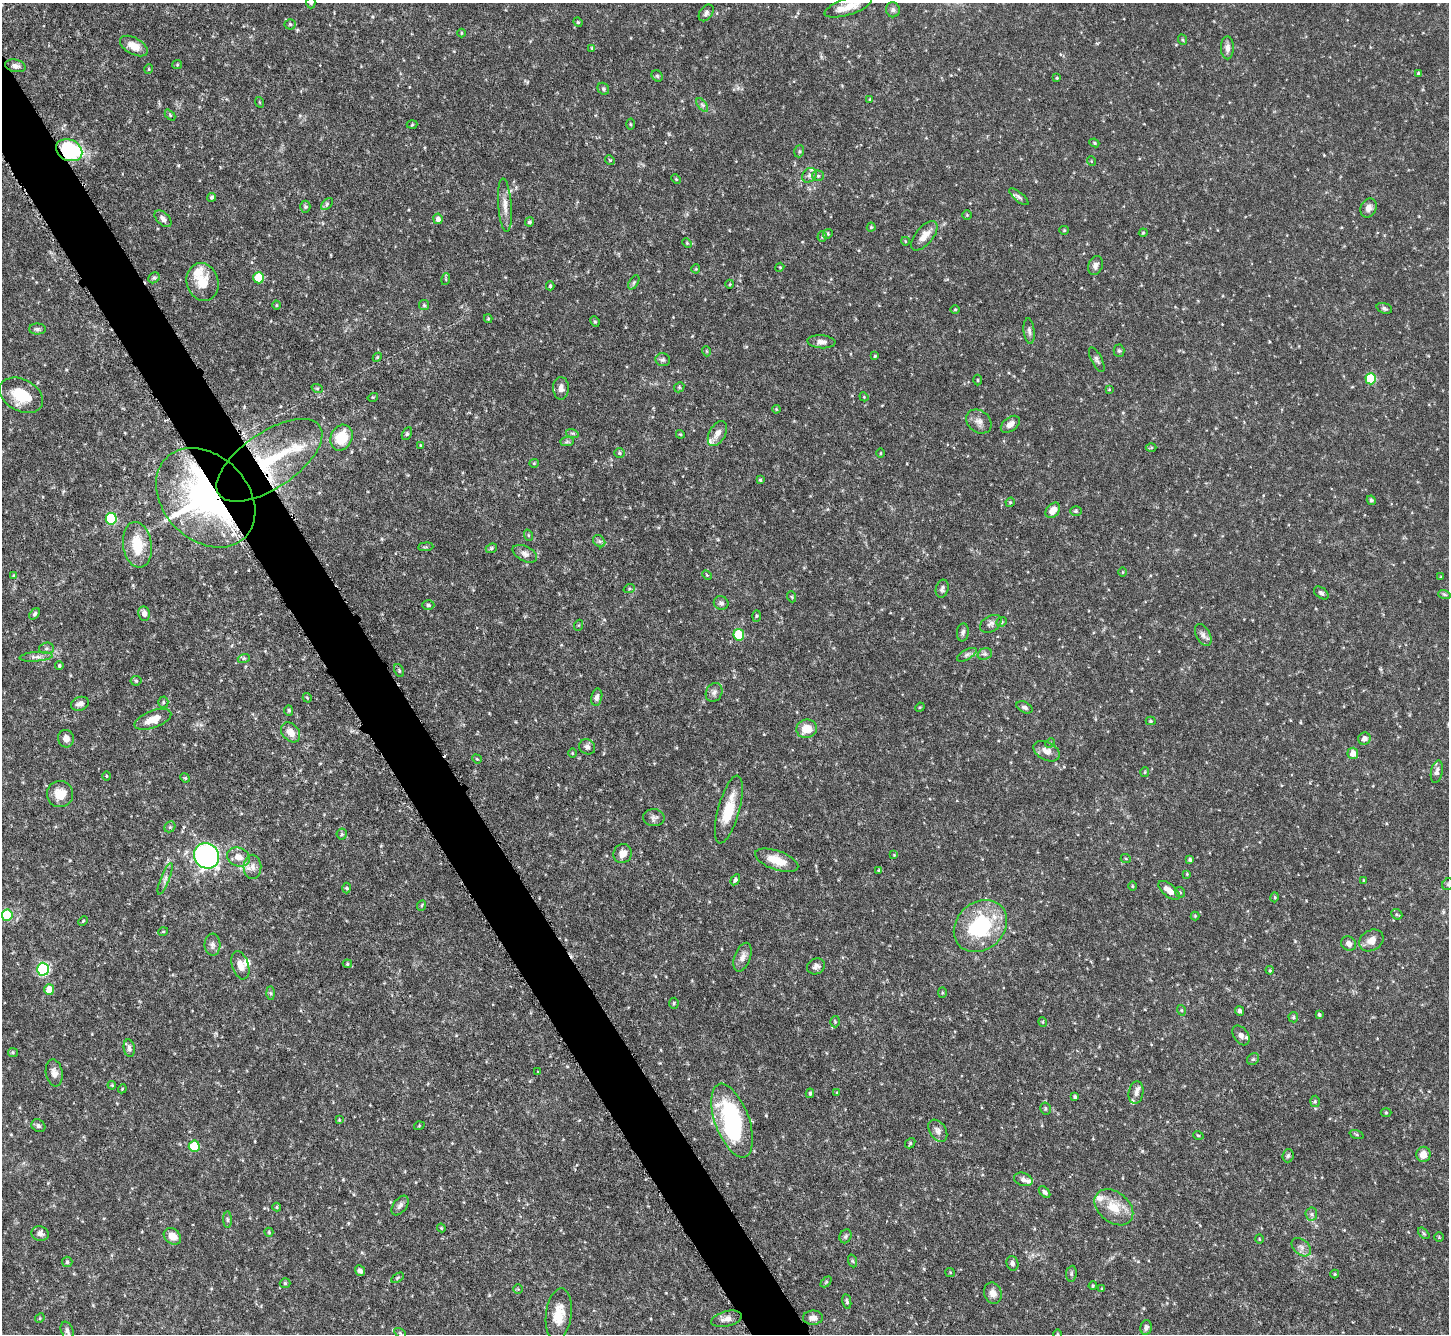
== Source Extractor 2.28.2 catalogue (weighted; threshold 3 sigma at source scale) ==
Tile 11 of 4 x 4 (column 3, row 3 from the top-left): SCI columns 2898-4344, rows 1630-2961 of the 5793 x 5783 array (HDU 1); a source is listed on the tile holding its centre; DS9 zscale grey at full resolution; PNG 1451 x 1336 px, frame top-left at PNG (2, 3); each listed source drawn as its Kron ellipse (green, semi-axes under 4 px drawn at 4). Shown black and unused: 4% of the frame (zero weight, under 4 of 8 exposures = <1% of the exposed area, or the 3 px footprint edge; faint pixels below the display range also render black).
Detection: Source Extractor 2.28.2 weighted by HDU 2 'WHT'; one run over the whole footprint, this tile lists its part. Background 0.112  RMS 0.0044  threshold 0.0178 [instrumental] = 3 sigma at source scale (4.09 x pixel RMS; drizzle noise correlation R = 1.36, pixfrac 0.8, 0.05/0.05 arcsec/px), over >= 5 px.
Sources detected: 291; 1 inside a brighter object's white glare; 1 cosmic-ray / hot-pixel residue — neither listed nor drawn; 10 inside a brighter listed object's ellipse — not listed separately; the other 279 listed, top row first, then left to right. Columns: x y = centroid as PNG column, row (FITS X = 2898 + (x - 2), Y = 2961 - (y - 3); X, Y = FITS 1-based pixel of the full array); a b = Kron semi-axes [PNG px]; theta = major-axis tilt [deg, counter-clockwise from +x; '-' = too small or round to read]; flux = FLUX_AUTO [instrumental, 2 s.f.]
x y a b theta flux
311 3 6 4 89 0.61
848 7 25 8 18 5.6
893 10 7 7 - 1.1
706 13 9 6 53 1.3
578 22 5 4 - 0.5
290 24 5 5 - 0.64
461 33 4 3 - 0.36
1183 40 5 3 - 0.47
134 46 15 8 -29 4.8
592 48 4 4 - 0.44
1227 48 11 6 -89 2.1
177 65 5 4 - 0.43
15 66 10 6 -13 1.5
149 69 5 3 - 0.29
1419 74 4 3 - 0.66
657 76 6 5 - 0.65
1057 78 3 3 - 0.46
603 89 6 5 - 0.7
870 99 4 3 - 0.39
259 102 5 3 - 0.33
702 105 8 4 -53 0.85
170 115 6 4 -47 0.46
630 124 5 3 - 0.43
412 125 5 3 - 0.4
1094 143 5 4 - 0.46
69 150 14 10 -25 43
799 151 6 4 71 0.61
610 160 5 4 - 0.46
1091 161 5 3 - 0.3
809 175 8 6 48 1.4
818 176 5 5 - 0.74
676 179 5 3 - 0.46
212 197 4 4 - 0.68
1019 197 12 4 -40 1.2
327 204 7 4 46 0.79
505 205 27 6 -86 3.8
305 207 6 5 - 0.63
1368 208 10 8 65 2.4
967 215 4 4 - 0.39
163 219 10 6 -43 1.7
438 219 5 4 - 1.7
529 222 4 4 - 0.68
871 227 4 4 - 0.43
1064 230 4 4 - 0.41
1143 233 4 3 - 0.35
828 234 5 4 - 0.55
924 236 18 8 50 4.1
822 237 5 4 - 0.55
905 241 4 3 - 0.29
687 243 5 4 - 0.5
1095 265 10 7 67 1.8
780 267 4 3 - 0.36
696 269 4 4 - 0.41
154 278 6 5 - 0.66
259 278 6 5 - 16
446 279 6 4 73 0.56
203 282 19 15 -73 8.4
634 282 8 4 59 0.77
730 284 4 3 - 0.3
550 286 4 3 - 0.48
276 305 4 3 - 0.36
424 305 5 5 - 0.59
1384 308 8 5 -19 0.81
955 310 5 3 - 0.37
488 319 4 4 - 0.42
595 321 5 4 - 0.54
37 329 8 5 0 0.98
1029 331 13 5 -83 1.3
821 342 14 6 -4 2
706 351 5 3 - 0.34
1119 351 6 5 - 0.64
875 356 4 3 - 0.44
377 357 5 4 - 0.51
663 360 7 6 - 0.95
1097 360 13 5 -63 1.2
1371 379 5 5 - 25
978 380 5 3 - 0.37
679 387 5 4 - 0.58
317 388 6 3 -18 0.48
561 388 11 8 -88 2.1
1109 389 4 4 - 0.32
21 395 23 16 -28 13
373 397 5 3 - 0.36
864 397 5 3 - 0.37
776 409 4 3 - 0.37
979 421 14 11 -39 2.7
1010 424 11 7 38 2.5
572 433 6 4 -17 0.65
717 433 13 8 61 3.4
407 434 7 4 62 0.71
680 434 4 3 - 0.37
341 438 13 10 65 12
567 442 7 4 1 0.8
421 445 4 2 - 0.36
1151 447 5 3 - 0.45
620 453 5 5 - 0.66
880 453 4 3 - 0.36
269 460 61 28 34 36
534 463 4 4 - 0.41
760 480 4 4 - 0.47
206 498 56 42 -45 120
1371 500 5 4 - 0.72
1010 502 5 4 - 0.5
1053 510 8 6 51 4.1
1076 511 6 5 - 0.61
111 519 6 5 - 35
528 535 6 3 -72 0.45
599 541 7 5 -45 0.91
137 545 23 14 -82 12
426 547 7 3 5 0.54
491 548 6 4 22 0.57
525 554 13 7 -27 1.9
1123 572 5 3 - 0.33
13 575 4 3 - 0.37
707 575 5 3 - 0.42
1441 577 3 3 - 0.32
629 589 6 4 19 0.52
942 589 9 6 75 1.1
1321 593 8 5 -37 0.98
1444 594 6 4 -19 0.57
792 597 5 3 - 0.39
721 603 7 7 - 1.1
428 605 6 5 - 0.7
144 613 7 6 - 2
34 614 6 4 51 0.72
757 616 5 3 - 0.5
1002 622 5 4 - 0.54
991 624 12 7 29 1.7
579 625 5 3 - 0.41
963 632 9 6 83 1.2
739 635 6 5 - 20
1203 635 12 7 -61 1.7
46 648 7 5 2 0.88
985 654 7 5 18 1
967 655 11 5 30 1.2
36 657 16 4 4 1.8
244 658 6 4 18 0.58
59 666 4 4 - 0.63
399 671 7 4 -65 0.63
136 681 5 5 - 0.66
714 692 9 8 - 1.6
597 697 9 5 78 1.5
307 698 5 4 - 0.39
163 702 5 5 - 0.62
80 704 9 6 19 1.9
920 707 5 4 - 0.41
1025 707 8 5 -25 1
289 710 5 4 - 0.58
153 719 19 8 20 5.2
1151 721 5 4 - 0.58
807 729 10 9 - 6
291 732 11 8 -48 4
66 739 9 8 - 2.6
1364 739 6 6 - 1.7
1050 743 5 4 - 0.49
587 747 8 7 - 1.3
1047 751 14 9 -28 3.1
572 753 5 3 - 0.37
1353 753 5 5 - 3.4
477 759 5 4 - 0.37
1145 772 5 4 - 0.46
1437 772 11 6 79 1.4
106 776 5 3 - 0.34
185 778 5 4 - 0.46
60 794 13 13 - 5.9
729 810 35 10 75 11
654 818 11 8 -2 1.5
170 827 6 5 - 0.69
342 834 5 5 - 0.64
623 854 10 9 - 3.3
894 855 4 3 - 0.33
207 856 13 12 - 110
238 857 12 9 -21 4.1
1126 859 5 3 - 0.37
777 860 23 9 -19 7.6
1190 860 3 3 - 0.78
252 867 12 9 -89 2.7
879 870 4 2 - 0.28
1187 874 4 3 - 0.39
165 879 17 4 69 1.9
735 880 6 4 58 0.88
1364 881 4 2 - 0.35
1448 884 6 5 - 0.78
1132 886 5 3 - 0.4
347 888 5 3 - 0.45
1169 890 13 6 -39 3.7
1180 892 6 4 -44 0.6
1275 897 5 3 - 0.39
422 905 5 3 - 0.46
1397 914 6 5 - 0.67
7 915 6 5 - 20
1195 916 4 4 - 0.36
83 921 5 3 - 0.36
980 926 29 23 42 34
163 932 5 3 - 0.32
1371 940 13 10 31 3.4
1349 943 8 7 - 1.8
212 945 11 8 -89 1.8
742 957 15 8 70 2.8
347 964 4 4 - 0.51
240 965 14 8 -72 3.2
816 966 9 7 26 1.6
43 969 6 6 - 60
1270 970 4 3 - 0.46
49 990 5 5 - 5.6
271 993 6 4 -88 0.6
942 993 5 3 - 0.4
674 1003 5 5 - 0.61
1181 1010 5 3 - 0.39
1240 1011 5 4 - 1.1
1319 1015 3 3 - 0.63
1293 1017 5 4 - 0.56
835 1022 6 5 - 0.54
1043 1022 5 3 - 0.38
1241 1035 11 7 -55 1.9
129 1048 9 5 -80 1.2
13 1052 5 4 - 0.49
1253 1059 6 5 - 0.73
538 1072 4 3 - 0.3
54 1073 13 8 -80 2.6
112 1085 4 3 - 0.44
122 1089 4 3 - 0.34
810 1093 5 3 - 0.54
837 1093 4 3 - 0.37
1136 1093 11 7 78 1.9
1075 1097 3 3 - 0.75
1315 1101 5 5 - 0.61
1045 1109 6 5 - 0.68
1386 1113 5 3 - 0.38
339 1120 4 3 - 0.39
732 1121 39 17 -70 50
38 1126 7 6 - 1
419 1126 5 3 - 0.36
938 1131 12 8 -56 2.1
1198 1135 5 3 - 0.34
1357 1135 7 3 -19 0.5
910 1143 6 4 49 0.57
194 1146 5 5 - 16
1423 1154 7 7 - 4.2
1288 1156 6 5 - 0.81
1023 1179 9 6 -18 1.5
1045 1192 7 4 -45 1
400 1205 11 6 54 1.6
277 1207 4 4 - 0.43
1114 1207 22 15 -39 8.9
1311 1214 6 6 - 1.1
228 1220 8 4 -89 0.7
441 1228 4 4 - 0.4
269 1232 4 4 - 0.52
1424 1233 7 4 -45 0.62
40 1234 9 7 -16 1.7
172 1236 9 7 -40 4
846 1236 7 5 64 0.87
1439 1237 5 4 - 0.41
1259 1239 5 3 - 0.36
1301 1247 11 7 -39 2
853 1261 6 4 -70 0.6
67 1262 5 5 - 0.63
1012 1263 7 6 - 1.3
360 1271 5 4 - 1.1
950 1272 5 4 - 0.43
1071 1274 8 5 84 0.88
1335 1274 4 4 - 0.44
397 1278 7 4 32 0.52
826 1282 6 4 45 0.51
285 1283 5 5 - 0.56
1093 1286 4 3 - 0.41
518 1289 4 4 - 0.45
1102 1289 4 3 - 0.33
993 1293 11 9 -71 2.6
847 1302 7 4 -80 0.71
559 1314 26 13 83 7.6
40 1318 5 4 - 0.46
813 1318 10 7 3 1.8
727 1319 16 7 13 2.5
1146 1327 7 5 77 1.1
67 1330 9 6 -68 1.3
400 1333 6 4 -34 0.6
1057 1334 5 3 - 0.38
Overlapping masked pixels (flux is a lower limit): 3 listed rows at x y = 69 150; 269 460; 206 498
Isophote crosses this tile's border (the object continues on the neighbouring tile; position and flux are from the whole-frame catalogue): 4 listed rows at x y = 311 3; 848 7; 1448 884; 1057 1334
Unlisted compact peaks at least as high as the median listed source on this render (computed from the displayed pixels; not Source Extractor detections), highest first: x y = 178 165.